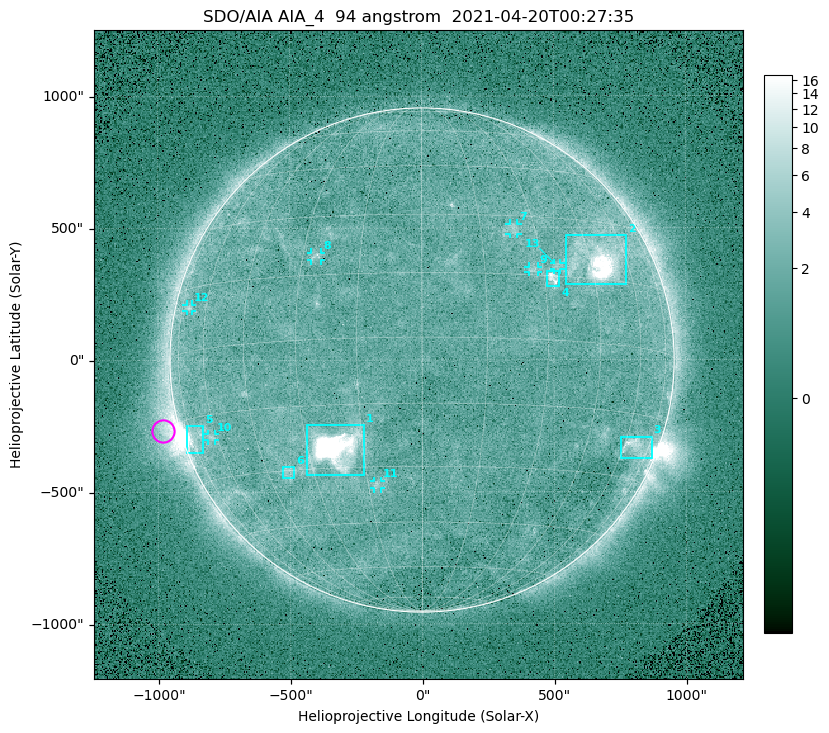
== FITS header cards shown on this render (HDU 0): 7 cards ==
TELESCOP= 'SDO/AIA '
INSTRUME= 'AIA_4   '
WAVELNTH=                   94
WAVEUNIT= 'angstrom'
DATE-OBS= '2021-04-20T00:27:35.14'
CTYPE1  = 'HPLN-TAN'
CTYPE2  = 'HPLT-TAN'

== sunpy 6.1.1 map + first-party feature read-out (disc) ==
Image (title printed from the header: SDO/AIA AIA_4  94 angstrom  2021-04-20T00:27:35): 512 x 512 px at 4.8 arcsec/px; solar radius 955 arcsec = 199 px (full disc in frame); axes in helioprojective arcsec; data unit not stated in the header (colour bar unlabelled)
Orientation: roll -0.138 deg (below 1 deg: not rotated)
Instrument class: DISC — disc imager (sunpy class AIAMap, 94 A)
Bright regions (active regions / flare kernels): reference = the median radial profile (limb darkening/brightening removed); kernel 5 px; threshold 5 sigma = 2.45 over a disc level ~1.72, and >= 1.15x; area >= 9 px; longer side >= 5 px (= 24 arcsec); searched inside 0.97 R_sun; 13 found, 13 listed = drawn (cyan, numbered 1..; 7 of them under ~33 arcsec drawn as corner ticks so the feature stays visible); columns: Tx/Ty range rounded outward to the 10 arcsec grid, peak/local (2 s.f.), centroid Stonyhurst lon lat
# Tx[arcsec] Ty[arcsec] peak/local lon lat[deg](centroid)
1 -440..-220 -440..-240 515 -22 -25
2 540..780 280..470 31 +48 +20
3 750..870 -380..-290 4.5 +67 -22
4 470..520 280..340 6.2 +32 +15
5 -900..-830 -350..-250 7 -73 -20
6 -530..-480 -450..-400 2.9 -38 -30
7 330..370 470..520 2.9 +24 +26
8 -420..-380 380..410 3.1 -26 +20
9 400..440 330..360 2.9 +27 +16
10 -810..-780 -300..-280 2.8 -63 -20
11 -180..-160 -490..-450 2.9 -13 -35
12 -890..-870 180..210 2.7 -69 +10
13 500..530 340..370 2.7 +34 +17
Off-limb structures (1.02-1.3 R_sun): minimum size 50 px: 8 found; the strongest spans PA ~90..115 deg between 1.02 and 1.2 R_sun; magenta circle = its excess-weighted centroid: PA ~105 deg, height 1.06 R_sun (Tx ~-980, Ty ~-270 arcsec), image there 4.8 x the reference